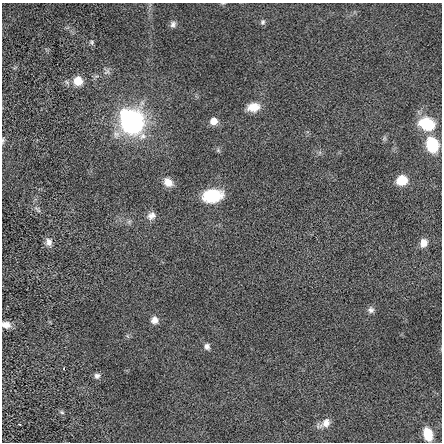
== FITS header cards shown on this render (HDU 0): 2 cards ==
NAXIS1  =                  440 / length of data axis 1
NAXIS2  =                  440 / length of data axis 2

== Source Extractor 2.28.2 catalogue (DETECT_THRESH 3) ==
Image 440 x 440 px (HDU 0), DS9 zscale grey, 1 PNG px = 1 image px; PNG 444 x 444 px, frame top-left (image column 1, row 440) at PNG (2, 3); no overlay
Background -0.0108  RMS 2.1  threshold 6.2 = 3 sigma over >= 5 px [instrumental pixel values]
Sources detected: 28; all 28 listed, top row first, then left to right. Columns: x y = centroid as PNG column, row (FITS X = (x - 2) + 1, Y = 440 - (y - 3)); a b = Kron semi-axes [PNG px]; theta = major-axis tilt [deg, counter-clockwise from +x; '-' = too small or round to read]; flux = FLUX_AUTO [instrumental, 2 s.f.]
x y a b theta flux
263 22 8 6 86 300
173 24 9 8 - 520
92 42 7 6 - 300
107 71 10 8 -47 510
78 81 11 10 - 2000
253 107 14 10 7 1900
213 121 8 8 - 1200
132 122 21 19 -55 30000
427 124 18 14 -20 4500
3 140 9 4 79 250
432 144 12 9 -72 7700
218 150 6 4 -47 220
402 180 11 10 - 2600
168 182 11 8 -38 1400
212 196 20 13 8 5200
37 209 12 5 -42 400
151 216 12 9 36 840
49 242 11 9 -81 790
423 243 10 8 71 1100
371 310 8 8 - 510
154 320 9 8 - 920
6 325 10 7 -14 1000
207 346 8 8 - 520
64 368 4 3 - 93
97 376 8 7 - 460
62 412 6 4 -22 240
325 423 15 8 29 1200
428 434 11 7 -76 2800
At the frame edge (FLAGS 8, measured only in part): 2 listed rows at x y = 3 140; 6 325